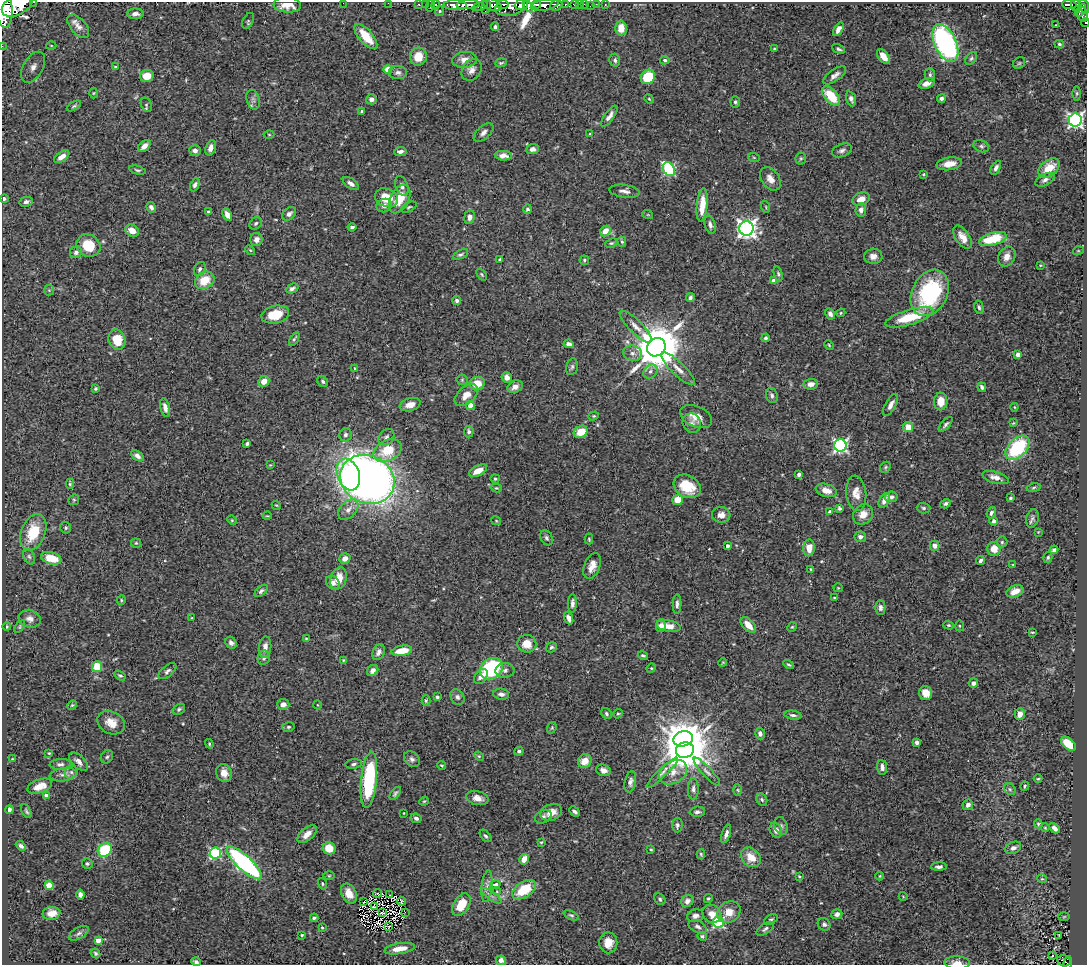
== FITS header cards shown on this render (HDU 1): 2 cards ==
NAXIS1  =                 1085
NAXIS2  =                  963

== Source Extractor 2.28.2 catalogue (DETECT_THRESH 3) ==
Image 1085 x 963 px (HDU 1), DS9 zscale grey, 1 PNG px = 1 image px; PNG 1089 x 967 px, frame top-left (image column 1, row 963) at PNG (2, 2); each listed source drawn as its Kron ellipse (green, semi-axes under 4 px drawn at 4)
Background 1.28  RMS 0.024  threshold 0.073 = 3 sigma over >= 5 px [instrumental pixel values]
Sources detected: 442; all 442 listed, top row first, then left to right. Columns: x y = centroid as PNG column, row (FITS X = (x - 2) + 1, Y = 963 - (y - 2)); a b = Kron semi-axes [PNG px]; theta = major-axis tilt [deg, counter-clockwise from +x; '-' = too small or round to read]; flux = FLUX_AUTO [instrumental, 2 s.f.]
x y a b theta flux
34 2 3 2 - 66
343 3 2 2 - 140
388 3 2 2 - 13
419 4 3 3 - 35
425 4 2 2 - 14
536 4 4 3 - 480
574 4 4 3 - 79
579 4 2 2 - 8.9
584 4 2 2 - 12
596 4 2 2 - 8.7
17 5 17 10 28 5400
287 5 14 8 -5 26
431 5 6 2 72 46
436 5 4 3 - 57
455 5 12 5 -2 1900
468 5 12 4 3 1800
492 5 10 5 -22 780
503 5 6 4 8 500
522 5 6 5 - 2200
545 5 14 5 10 1900
556 5 6 5 - 480
565 5 4 3 - 130
605 5 3 2 - 16
1069 5 7 4 -4 320
480 6 8 4 21 670
486 6 8 3 77 420
528 6 7 4 -55 1600
590 6 2 2 - 5.7
1076 6 7 3 -71 300
1084 6 7 4 -72 650
510 7 15 9 12 1600
4 9 18 8 -86 5000
440 11 5 4 - 2.3
1081 11 7 3 57 380
135 14 8 5 0 8.2
1082 14 8 5 -75 370
248 21 8 5 60 2.8
1085 23 4 2 - 42
1055 25 2 2 - 0.81
78 26 14 7 -49 8.9
495 27 4 4 - 3
621 28 7 5 -88 22
838 29 7 4 57 8
366 37 15 6 -49 37
945 43 20 11 -64 400
1059 44 4 3 - 2.4
2 46 2 2 - 7.6
51 46 5 3 - 1.5
774 49 3 3 - 2.8
839 49 7 4 -26 3.2
418 57 9 8 - 27
883 57 8 5 -52 14
971 58 7 5 49 3.1
464 60 12 8 6 13
615 60 6 5 - 4.2
665 60 5 4 - 2.6
501 63 6 3 6 2.2
1019 63 6 5 - 2.4
33 67 17 10 60 18
115 67 3 2 - 1.8
388 69 4 4 - 33
472 70 12 9 54 9.8
398 72 9 6 2 6
835 75 13 5 35 7.6
930 75 7 5 -90 3.2
147 76 7 6 - 20
648 77 8 6 45 60
927 83 8 5 20 11
93 93 5 3 - 1.6
1077 93 7 4 89 2.6
831 96 11 6 -48 46
941 98 4 4 - 4.7
371 99 5 5 - 8.1
649 99 5 4 - 1.9
851 99 8 4 -69 6.2
253 100 10 6 -73 6.4
735 102 5 5 - 3
146 105 7 5 -66 2.9
74 106 8 4 30 2.8
362 111 4 2 - 1.9
609 116 12 4 54 8.3
1075 120 6 6 - 460
484 133 12 6 41 7.4
269 134 5 3 - 1.5
590 134 3 3 - 2.2
144 146 7 4 41 9.3
981 146 8 5 -21 4
211 148 8 5 71 9.1
532 149 6 5 - 7.3
195 150 6 5 - 7.2
842 150 10 6 21 5.7
400 151 6 4 5 6.6
503 156 8 5 -4 9.2
62 157 9 4 34 11
754 158 6 4 -20 1.9
801 158 6 5 - 2.4
949 164 13 6 9 18
996 168 7 4 60 5.5
1049 168 12 7 39 31
669 169 7 5 -55 180
137 170 8 4 -14 3.1
923 174 3 2 - 1.5
770 179 13 8 -55 13
1045 180 10 6 28 6
351 183 9 5 -35 6.3
195 185 7 4 65 4.4
402 186 10 6 -71 6.5
625 191 15 6 -7 7.5
386 198 12 9 -21 33
3 199 4 3 - 8.8
400 199 15 9 62 31
861 199 9 6 19 14
26 202 6 4 13 4.6
384 205 8 6 24 7.5
702 205 17 5 84 29
151 207 5 4 - 5.4
409 207 8 4 27 2.7
766 207 6 3 -72 1.9
527 209 5 4 - 3.4
861 210 7 5 84 6.8
209 212 3 3 - 2.7
289 214 8 5 40 6.4
227 215 7 4 -63 10
648 215 5 3 - 1.5
469 217 7 5 82 7.4
256 223 7 5 44 3.7
710 225 9 5 -74 5.6
352 227 4 3 - 3.5
747 228 7 7 - 900
132 231 7 5 -30 19
605 231 6 4 47 18
962 237 13 7 -56 16
993 239 14 6 15 60
256 240 6 6 - 8.7
622 242 5 4 - 2.6
611 243 6 4 25 2.4
88 246 12 10 -31 47
250 250 6 3 -44 2
1078 251 5 3 - 1.4
76 252 6 5 - 5.4
460 254 8 4 27 3.2
873 256 9 7 1 8.6
1007 257 10 8 61 12
500 259 3 3 - 2.7
584 260 5 4 - 2.3
1040 265 3 3 - 1.4
200 269 7 5 62 4
482 274 6 4 -53 2.1
778 274 8 4 -72 2.8
205 280 10 8 31 31
774 281 4 4 - 17
292 288 6 4 27 4.5
49 290 5 5 - 2
930 293 24 17 63 170
690 298 4 4 - 4.1
457 301 4 4 - 4.4
979 307 7 4 -77 2.9
841 313 5 4 - 2.1
830 314 6 4 -60 5.6
275 315 14 8 13 37
909 317 25 7 17 53
636 327 21 6 -45 12
766 338 4 3 - 3
294 339 7 4 60 3.4
117 340 10 8 -69 44
569 344 5 4 - 6.9
829 345 5 3 - 1.6
656 347 10 8 42 8300
632 353 9 7 -16 8.8
1018 354 4 4 - 8.7
572 367 8 5 78 3.7
355 368 4 4 - 1.8
678 369 22 6 -44 14
650 371 8 6 45 7.1
507 377 5 5 - 11
462 380 5 5 - 2.2
264 381 6 5 - 14
323 381 6 5 - 3.1
477 384 8 7 - 26
811 384 7 5 5 9.1
515 387 8 6 29 9.4
982 387 5 3 - 4.2
95 389 4 3 - 2.9
466 395 14 8 41 18
772 396 7 5 -70 4.7
941 401 9 6 87 19
410 405 10 6 16 14
470 405 4 4 - 27
891 405 12 5 61 8.6
165 407 9 4 -77 8.8
1014 407 4 4 - 1.5
594 416 5 4 - 2
696 416 17 10 -22 19
692 423 10 9 - 7.9
1013 423 4 4 - 1.5
946 424 9 4 47 4.1
908 427 5 5 - 23
469 432 6 4 86 3.8
581 432 7 6 - 28
345 435 6 6 - 4.6
386 437 9 7 49 6
247 444 4 3 - 3.5
840 445 6 6 - 380
1017 448 14 9 46 120
388 450 15 10 26 48
137 456 7 4 -38 5.9
270 465 4 3 - 1.3
885 467 6 5 - 2.5
478 471 10 5 27 20
799 474 4 3 - 4.1
348 475 16 11 -70 92
995 477 14 5 -15 10
367 479 28 24 -26 1500
495 479 4 4 - 2.2
70 484 5 4 - 2.2
687 486 14 10 -30 47
496 488 5 4 - 1.8
1034 488 7 3 10 2
826 490 11 6 -15 18
856 493 18 10 -84 17
891 497 6 5 - 5
1010 498 4 3 - 2.1
74 500 5 5 - 2.1
678 500 5 5 - 23
884 500 8 5 62 8.4
945 504 5 4 - 3.9
276 505 5 3 - 1.6
839 508 4 3 - 3.3
924 508 7 5 -3 3.2
348 510 12 8 45 11
830 512 3 3 - 4.5
991 513 6 4 70 4.8
863 514 11 9 48 17
721 515 9 8 - 10
267 516 4 3 - 1.4
1032 518 9 6 75 4.6
232 520 5 4 - 1.7
496 521 5 4 - 1.6
993 521 5 4 - 4.3
66 528 6 5 - 3.1
33 532 19 12 68 55
1038 532 3 3 - 0.98
860 537 6 5 - 6.8
547 538 8 6 -59 4.3
589 539 5 3 - 2
1002 542 5 5 - 2.8
136 543 5 5 - 2
727 546 4 3 - 5.7
935 546 5 5 - 7.2
809 548 8 6 88 14
994 549 7 6 - 20
1054 550 4 4 - 3.2
29 556 8 5 -62 4.4
1048 557 6 4 74 2.5
51 558 10 6 -15 36
345 558 6 5 - 9
980 560 4 3 - 4.4
1013 565 4 2 - 1.2
592 566 13 8 68 15
811 569 3 2 - 1.6
339 578 11 8 71 24
333 583 7 6 - 6.5
838 588 5 4 - 1.6
261 591 8 4 41 4.2
1015 591 9 5 22 14
834 598 3 3 - 1.7
121 600 5 4 - 2
572 603 9 4 88 5.7
677 604 10 4 88 5.7
880 608 7 5 -90 4.4
192 618 3 3 - 1.2
569 618 6 4 -67 7.4
30 619 11 8 -17 9
748 625 10 5 -47 17
949 625 5 4 - 2.1
661 626 6 5 - 6.4
668 626 12 5 -9 16
959 626 5 3 - 1.7
7 627 4 3 - 1.9
20 627 7 4 54 2.2
792 627 5 4 - 1.9
1032 632 4 2 - 1.6
306 638 4 2 - 1.3
231 643 6 5 - 5.1
527 644 9 9 - 22
265 647 11 6 84 9.7
551 647 6 4 33 3.4
402 651 10 5 9 32
379 652 8 5 67 7.7
643 655 5 3 - 2.8
264 658 7 6 - 6
343 660 3 2 - 1.3
723 662 4 3 - 1.4
789 665 5 3 - 2.5
97 667 5 5 - 45
651 668 5 4 - 2.2
491 669 12 9 36 160
373 670 6 5 - 7.1
505 670 9 7 8 6
167 671 11 5 39 4.6
120 675 6 3 -34 2.4
481 676 8 5 51 9.5
973 683 5 4 - 6.7
926 693 7 6 - 18
501 694 8 5 -5 6.8
437 697 4 3 - 3.5
457 697 8 6 -56 5.2
426 701 5 4 - 2.4
283 704 6 5 - 9.6
72 705 5 4 - 2
318 705 4 3 - 1.1
179 709 7 5 30 3.5
606 714 6 5 - 2.9
618 714 5 4 - 2.1
1020 714 6 5 - 10
793 715 9 4 -9 3.9
111 723 14 11 -27 19
288 727 6 5 - 2.7
552 728 6 4 69 2.1
760 734 6 4 -75 4.6
683 739 10 7 13 3200
917 742 4 4 - 4.7
209 744 5 3 - 1.8
1068 744 9 5 -42 40
685 750 9 7 12 5700
519 751 5 4 - 3.1
49 753 3 2 - 1.3
479 756 5 4 - 1.9
107 757 7 5 54 3.2
13 759 4 3 - 1.5
412 759 9 7 -45 5.4
585 761 7 6 - 20
78 762 11 6 -42 8.5
60 764 10 5 5 5.3
354 764 8 5 8 3.8
442 765 5 3 - 2
882 767 7 5 -85 6.7
603 770 7 5 -17 8.3
71 772 7 6 - 4.6
673 772 15 11 33 19
707 772 19 5 -47 7.4
224 773 9 7 -65 13
662 773 21 4 43 8.8
63 775 14 6 8 9
1038 779 4 3 - 1.5
369 780 28 8 84 160
630 782 11 5 79 6
40 786 13 6 19 20
1025 786 5 3 - 2.2
693 789 11 5 89 5.6
1010 789 6 5 - 3.1
738 790 6 3 -87 1.9
395 793 8 4 53 3.6
47 796 4 4 - 8.8
477 798 11 7 -12 12
762 800 6 5 - 3.4
424 801 5 4 - 1.6
968 805 5 5 - 6.3
9 810 4 4 - 5.2
26 811 7 4 -60 2.9
551 812 11 8 21 16
575 812 6 3 -44 4
697 812 7 5 4 4.8
404 813 2 2 - 1.3
543 817 8 6 28 5.2
416 818 5 4 - 5
1038 824 4 3 - 2.1
677 825 7 5 88 4
781 826 9 6 -71 4.9
1045 828 5 3 - 1.4
1054 828 6 4 -47 6.3
776 830 7 6 - 8.8
307 834 11 6 40 13
726 834 9 4 73 6.8
486 836 7 4 -50 3.4
541 842 4 3 - 1.6
21 846 6 3 -44 4.3
329 848 6 6 - 27
1013 848 8 6 25 6
105 850 7 6 - 74
651 850 3 3 - 1.6
215 853 5 5 - 170
701 854 5 4 - 2.2
751 857 11 8 -44 23
524 859 5 4 - 16
244 863 23 7 -43 340
87 864 5 5 - 3.4
939 867 8 4 2 5.9
329 876 5 3 - 1.7
799 876 4 3 - 1.6
880 876 4 3 - 1.4
1042 879 5 3 - 1.4
322 884 6 4 -72 2.3
49 885 4 4 - 43
495 885 5 3 - 4.3
487 886 16 5 84 7.5
524 890 13 8 33 53
497 891 4 3 - 1.2
349 893 10 7 -64 18
378 893 4 2 - 1.9
80 894 5 4 - 6.3
390 895 3 2 - 0.89
491 896 11 3 -35 4
903 896 4 3 - 1.2
708 898 4 4 - 2.1
660 899 6 5 - 2.8
364 901 3 2 - 1.8
401 901 4 2 - 1.4
687 901 6 5 - 7
461 905 12 7 57 37
374 906 4 2 - 0.93
405 912 2 2 - 2.7
729 912 12 10 35 20
51 913 9 6 9 16
382 913 3 2 - 1.3
712 914 10 8 -43 15
837 914 5 4 - 6.6
571 915 8 4 -24 2.9
695 916 8 6 12 6.7
1064 917 6 3 2 1.8
314 918 4 3 - 2.6
771 919 7 4 28 2.9
718 922 5 5 - 160
824 924 7 6 - 4.6
388 926 3 2 - 0.87
698 927 9 6 -27 5.3
322 928 3 2 - 1.5
765 929 10 5 34 4.2
79 933 11 5 30 5.3
302 935 4 4 - 2
1059 935 4 2 - 1
702 936 5 4 - 2.8
98 940 4 4 - 17
608 943 10 9 - 20
400 949 15 5 9 19
95 953 5 4 - 2.9
1053 956 3 3 - 7.4
501 960 5 4 - 7.6
1064 961 7 5 -18 100
196 962 5 3 - 3.4
957 963 13 6 -3 12
1067 963 7 3 79 47
At the frame edge (FLAGS 8, measured only in part): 12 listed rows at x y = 34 2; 343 3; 388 3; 17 5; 287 5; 1084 6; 4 9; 1085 23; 2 46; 3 199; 957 963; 1067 963